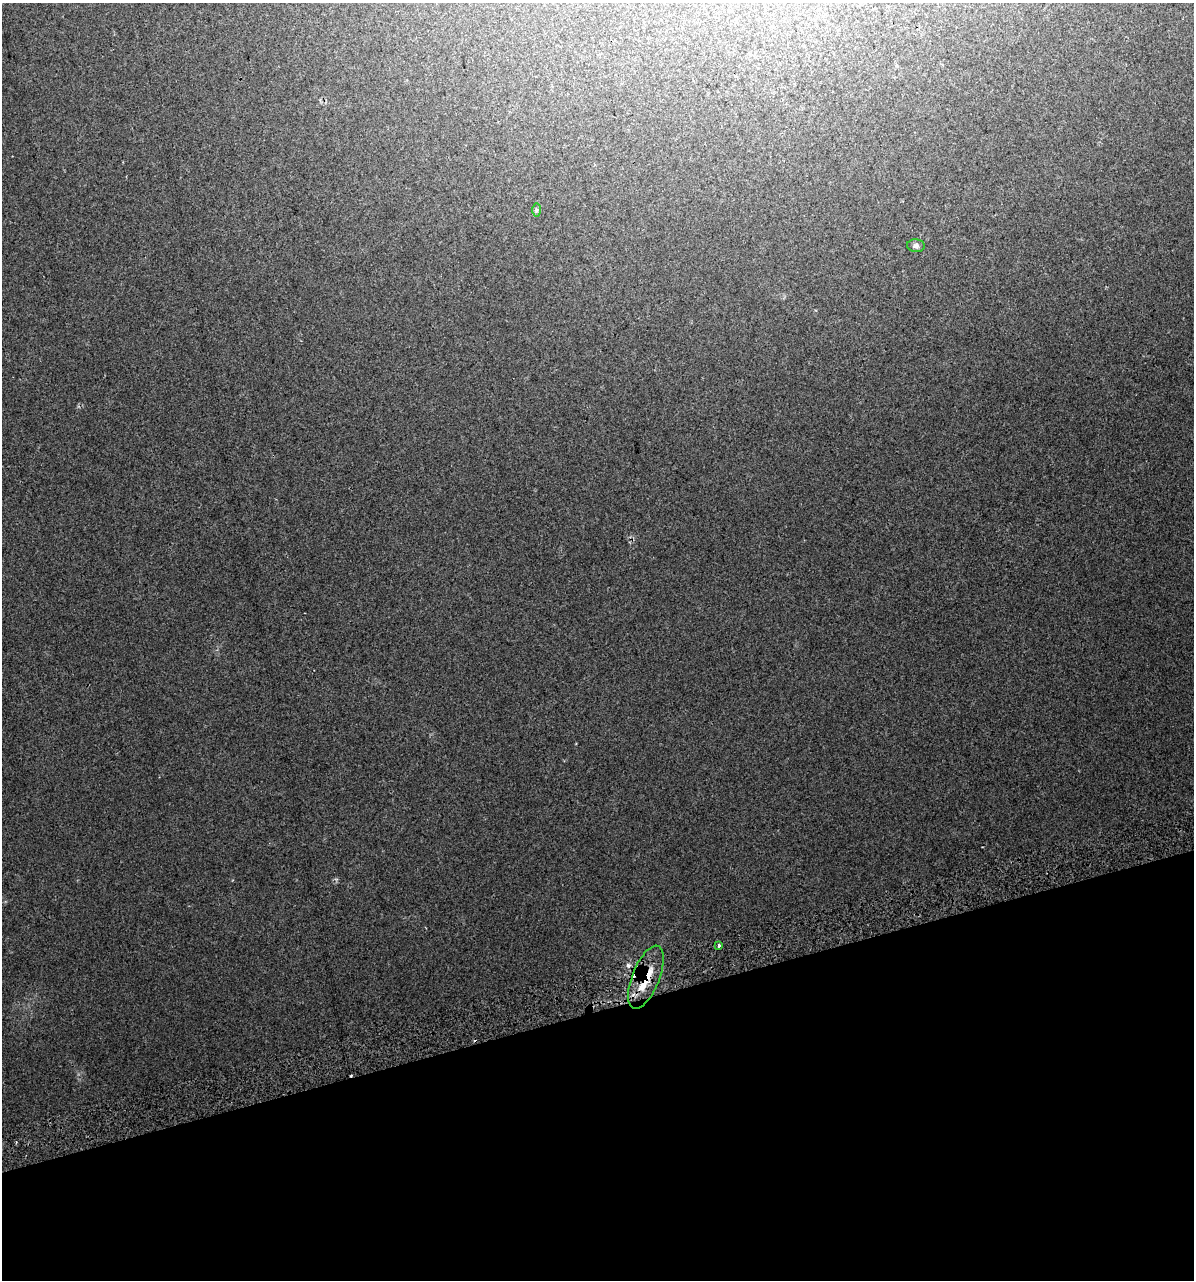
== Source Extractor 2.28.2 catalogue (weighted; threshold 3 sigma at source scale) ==
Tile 14 of 4 x 4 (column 2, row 4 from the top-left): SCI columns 1247-2438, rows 42-1319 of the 4924 x 5196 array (HDU 1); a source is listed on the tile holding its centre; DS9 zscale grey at full resolution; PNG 1196 x 1282 px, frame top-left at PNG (2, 3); each listed source drawn as its Kron ellipse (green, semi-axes under 4 px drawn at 4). Shown black and unused: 21% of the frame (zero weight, under 2 of 3 exposures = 2% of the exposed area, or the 3 px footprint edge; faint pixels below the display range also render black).
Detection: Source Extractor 2.28.2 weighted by HDU 2 'WHT'; one run over the whole footprint, this tile lists its part. Background 0.0387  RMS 0.01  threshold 0.0466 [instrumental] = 3 sigma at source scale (4.5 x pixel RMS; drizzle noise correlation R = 1.50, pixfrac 1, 0.0396/0.0396 arcsec/px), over >= 5 px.
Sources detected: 6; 1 cosmic-ray / hot-pixel residue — neither listed nor drawn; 1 inside a brighter listed object's ellipse — not listed separately; the other 4 listed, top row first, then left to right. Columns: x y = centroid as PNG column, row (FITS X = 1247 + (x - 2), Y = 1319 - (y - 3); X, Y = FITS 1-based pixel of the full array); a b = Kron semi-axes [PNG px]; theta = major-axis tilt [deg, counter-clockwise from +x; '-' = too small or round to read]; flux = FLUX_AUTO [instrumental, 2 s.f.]
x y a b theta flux
536 210 7 4 -90 1.7
916 246 9 6 -5 3.1
719 945 3 3 - 6.3
646 977 33 13 68 35
Overlapping masked pixels (flux is a lower limit): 1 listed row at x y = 646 977